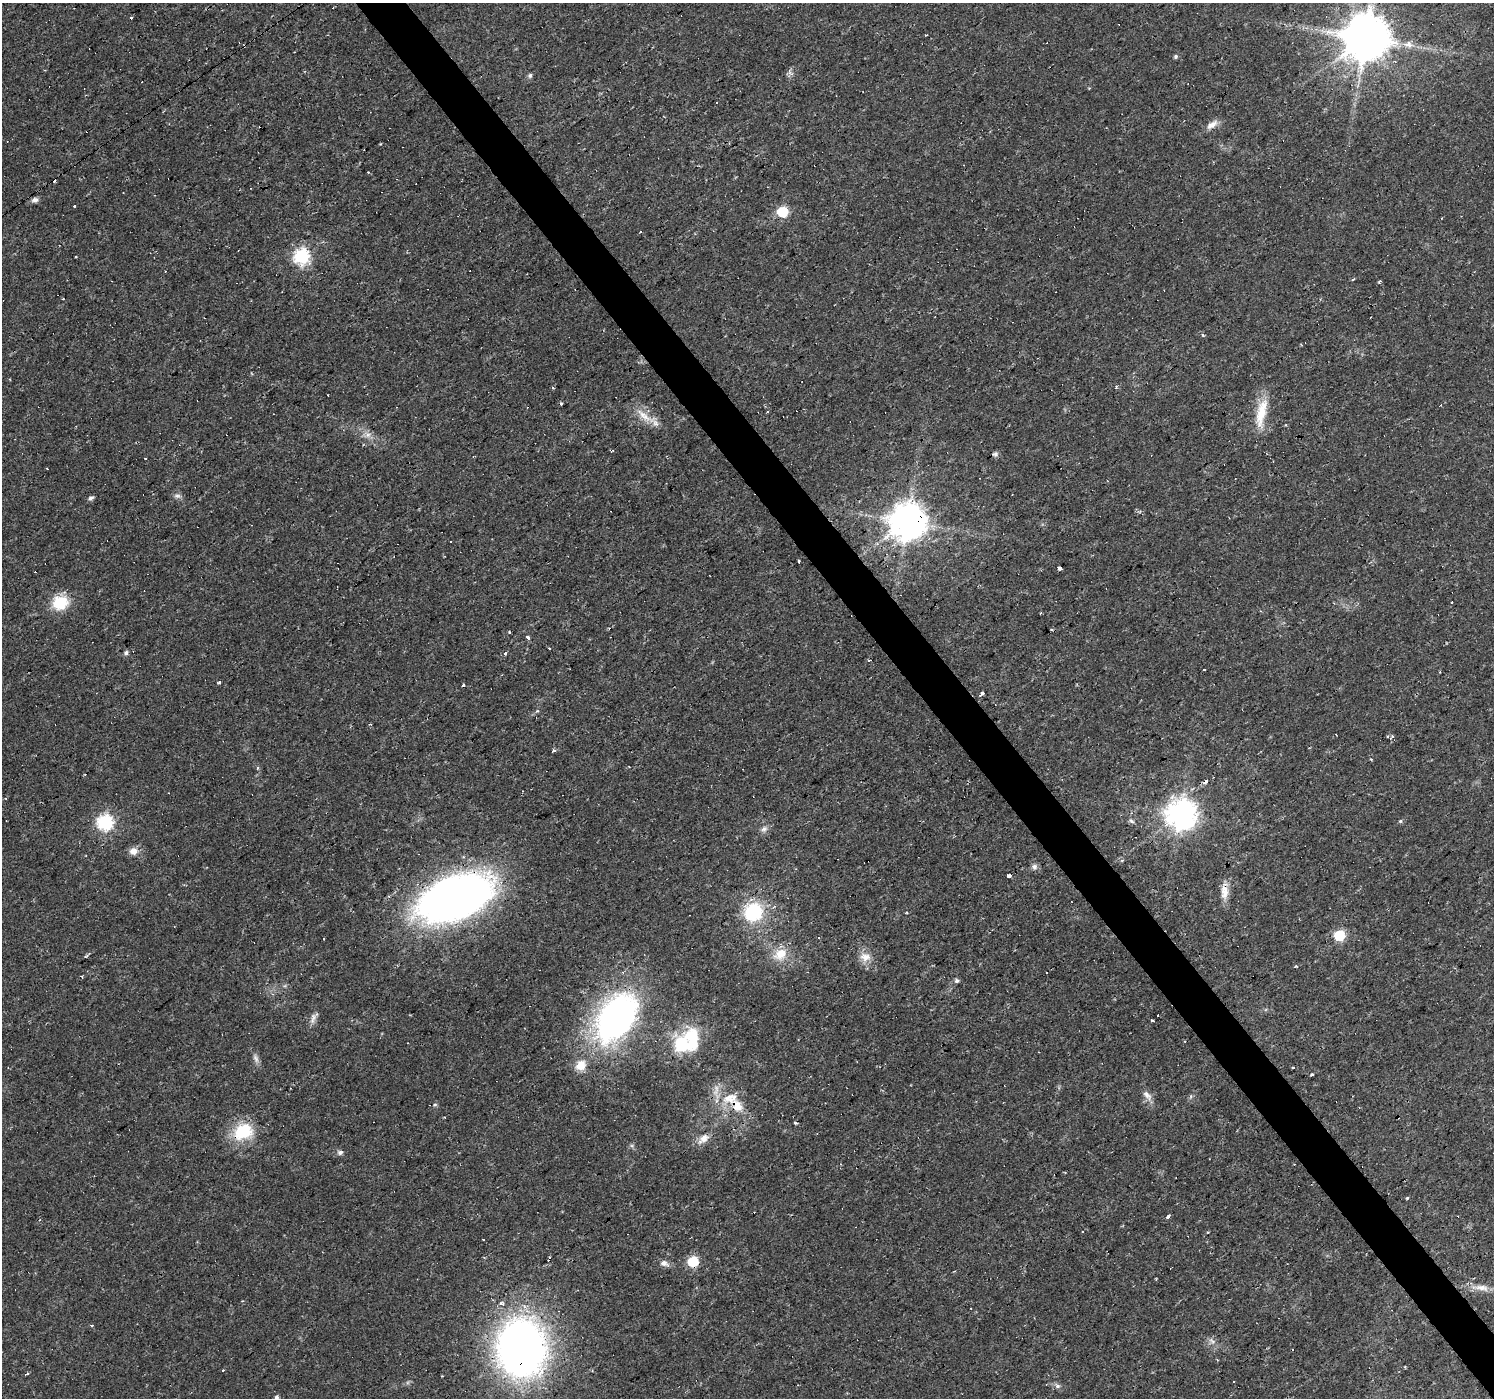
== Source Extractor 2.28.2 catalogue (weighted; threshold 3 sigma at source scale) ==
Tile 6 of 4 x 4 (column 2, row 2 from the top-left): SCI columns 1493-2984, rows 2925-4320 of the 5970 x 5910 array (HDU 1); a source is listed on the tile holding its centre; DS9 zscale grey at full resolution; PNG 1496 x 1400 px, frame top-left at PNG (2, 3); no overlay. Shown black and unused: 3% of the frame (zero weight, under 2 of 3 exposures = <1% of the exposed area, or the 3 px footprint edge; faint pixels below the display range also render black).
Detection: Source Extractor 2.28.2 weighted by HDU 2 'WHT'; one run over the whole footprint, this tile lists its part. Background 0.0195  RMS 0.0024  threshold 0.0108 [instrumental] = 3 sigma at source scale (4.5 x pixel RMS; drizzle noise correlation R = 1.50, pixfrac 1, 0.0396/0.0396 arcsec/px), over >= 5 px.
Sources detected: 123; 1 inside a brighter object's white glare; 29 cosmic-ray / hot-pixel residue — not listed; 2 inside a brighter listed object's ellipse — not listed separately; the other 91 listed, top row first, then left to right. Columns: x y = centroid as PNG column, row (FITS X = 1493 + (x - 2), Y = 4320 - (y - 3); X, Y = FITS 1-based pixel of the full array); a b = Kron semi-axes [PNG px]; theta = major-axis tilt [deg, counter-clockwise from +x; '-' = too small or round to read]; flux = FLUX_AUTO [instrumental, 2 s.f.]
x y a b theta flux
131 18 3 3 - 0.84
1366 38 13 12 - 1300
1408 44 17 10 -4 2.7
1176 56 5 5 - 0.47
790 73 9 3 -45 0.43
530 75 6 6 - 0.54
1212 125 17 8 34 1.9
368 172 3 3 - 0.26
35 200 9 7 20 0.88
74 206 3 3 - 1.5
782 212 6 6 - 17
301 256 7 7 - 51
75 257 3 3 - 0.45
165 271 3 2 - 0.15
1353 280 5 3 - 0.27
1379 282 4 3 - 0.63
1203 335 5 4 - 0.33
1116 386 5 2 - 0.37
553 387 3 3 - 0.48
328 395 3 2 - 0.32
1261 413 43 13 77 6.9
645 416 34 10 -33 4.1
368 434 11 7 -33 1.5
611 451 5 3 - 0.23
995 454 7 6 - 0.63
145 458 3 2 - 0.21
177 495 9 4 -14 0.63
90 498 6 5 - 0.74
908 522 11 10 - 630
451 542 3 3 - 0.84
798 562 3 3 - 2.3
1060 568 4 3 - 3.9
60 603 18 16 33 7.6
510 632 3 3 - 0.44
528 638 3 3 - 1.1
549 648 3 3 - 0.36
126 653 6 5 - 0.66
505 653 3 3 - 1.7
869 660 3 3 - 0.8
219 682 4 3 - 1.1
981 694 5 3 - 1.3
537 711 6 4 17 0.3
1392 736 5 5 - 0.59
554 751 5 3 - 0.48
1371 759 4 3 - 0.23
1205 781 3 3 - 21
1181 814 10 10 - 340
1132 820 10 3 -39 0.49
1400 821 5 4 - 0.33
105 822 7 7 - 52
764 829 10 7 42 1.1
133 851 10 8 -10 1.9
1122 860 6 3 19 0.28
1034 867 8 6 90 0.82
1009 876 3 3 - 2.8
1224 893 19 11 83 2.9
454 899 57 32 24 180
753 912 18 17 - 16
1339 935 6 6 - 18
780 954 21 15 33 4.7
86 956 7 3 36 0.33
865 956 17 10 -16 2.6
1296 966 3 3 - 0.21
957 981 4 3 - 0.95
313 1018 15 7 69 1.3
616 1018 55 34 55 78
1152 1020 4 3 - 0.53
681 1045 10 8 -72 19
256 1058 14 6 -69 1.1
580 1065 13 10 44 3.4
1312 1074 4 3 - 0.39
1147 1095 17 7 -52 1.7
729 1098 23 18 -8 7
435 1105 6 5 - 0.41
795 1123 4 4 - 0.29
243 1132 26 20 24 10
703 1139 17 10 42 2.4
340 1152 8 6 4 0.76
1407 1198 3 3 - 0.35
1168 1216 4 3 - 4
39 1220 4 3 - 0.29
693 1261 6 6 - 16
664 1263 13 7 -20 1.2
1481 1288 27 8 -7 3.1
501 1303 7 4 -8 0.75
1212 1341 10 6 -23 1
521 1348 44 37 -83 160
223 1370 3 3 - 1.1
1234 1381 3 3 - 0.82
1057 1386 9 7 -22 0.78
277 1397 6 5 - 0.6
Overlapping masked pixels (flux is a lower limit): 6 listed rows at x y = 908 522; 1205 781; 454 899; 729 1098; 243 1132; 521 1348
Isophote crosses this tile's border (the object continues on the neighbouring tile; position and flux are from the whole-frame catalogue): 2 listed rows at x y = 1366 38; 277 1397